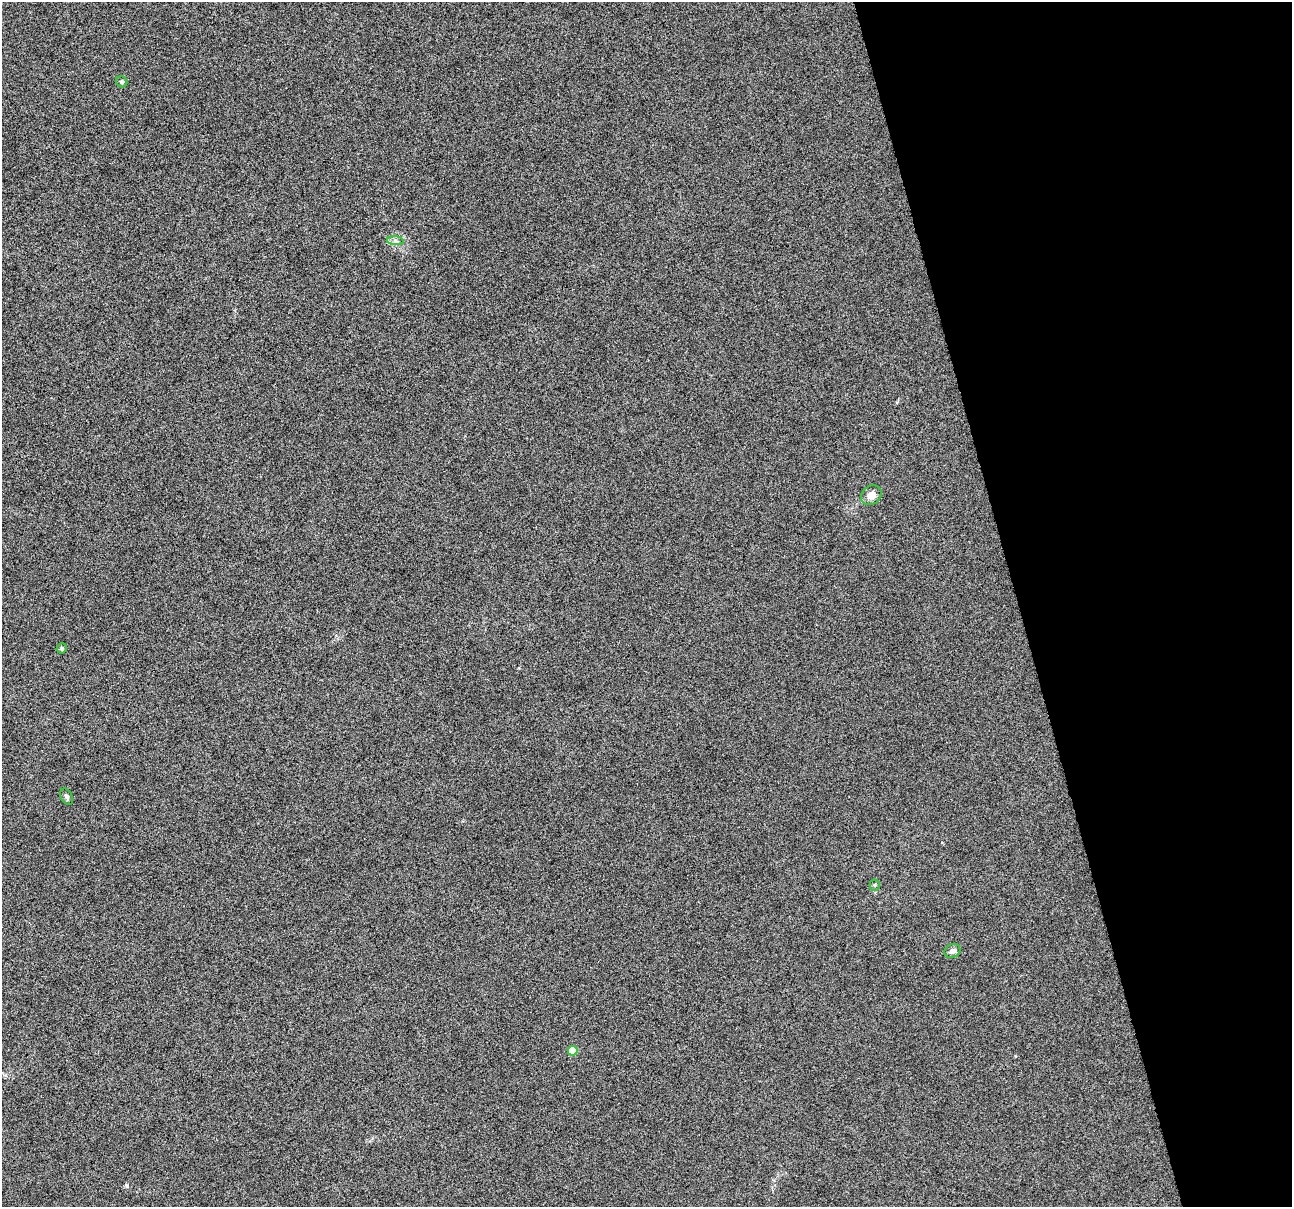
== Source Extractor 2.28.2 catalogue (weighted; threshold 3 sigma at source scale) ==
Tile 12 of 4 x 4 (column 4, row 3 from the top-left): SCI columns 3870-5159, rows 1300-2504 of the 5159 x 4959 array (HDU 1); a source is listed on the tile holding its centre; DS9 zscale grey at full resolution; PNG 1294 x 1209 px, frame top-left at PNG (2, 2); each listed source drawn as its Kron ellipse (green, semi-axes under 4 px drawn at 4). Shown black and unused: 21% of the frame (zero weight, under 10 of 20 exposures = <1% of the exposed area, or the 3 px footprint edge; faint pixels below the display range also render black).
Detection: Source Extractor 2.28.2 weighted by HDU 2 'WHT'; one run over the whole footprint, this tile lists its part. Background -3.27e-04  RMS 0.0017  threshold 0.00683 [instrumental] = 3 sigma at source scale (4.09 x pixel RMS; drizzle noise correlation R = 1.36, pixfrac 0.8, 0.0396/0.0396 arcsec/px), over >= 5 px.
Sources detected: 9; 1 inside a brighter listed object's ellipse — not listed separately; the other 8 listed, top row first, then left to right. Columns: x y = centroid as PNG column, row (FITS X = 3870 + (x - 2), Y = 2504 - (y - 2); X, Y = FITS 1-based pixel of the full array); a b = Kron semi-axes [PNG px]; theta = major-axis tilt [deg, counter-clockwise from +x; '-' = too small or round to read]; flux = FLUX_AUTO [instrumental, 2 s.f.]
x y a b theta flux
122 82 6 5 - 0.31
395 241 8 3 -5 0.3
871 495 11 9 37 1.1
62 648 5 5 - 0.27
67 797 9 5 -61 0.34
875 885 5 5 - 0.22
952 951 8 6 24 0.56
573 1051 5 5 - 2.5